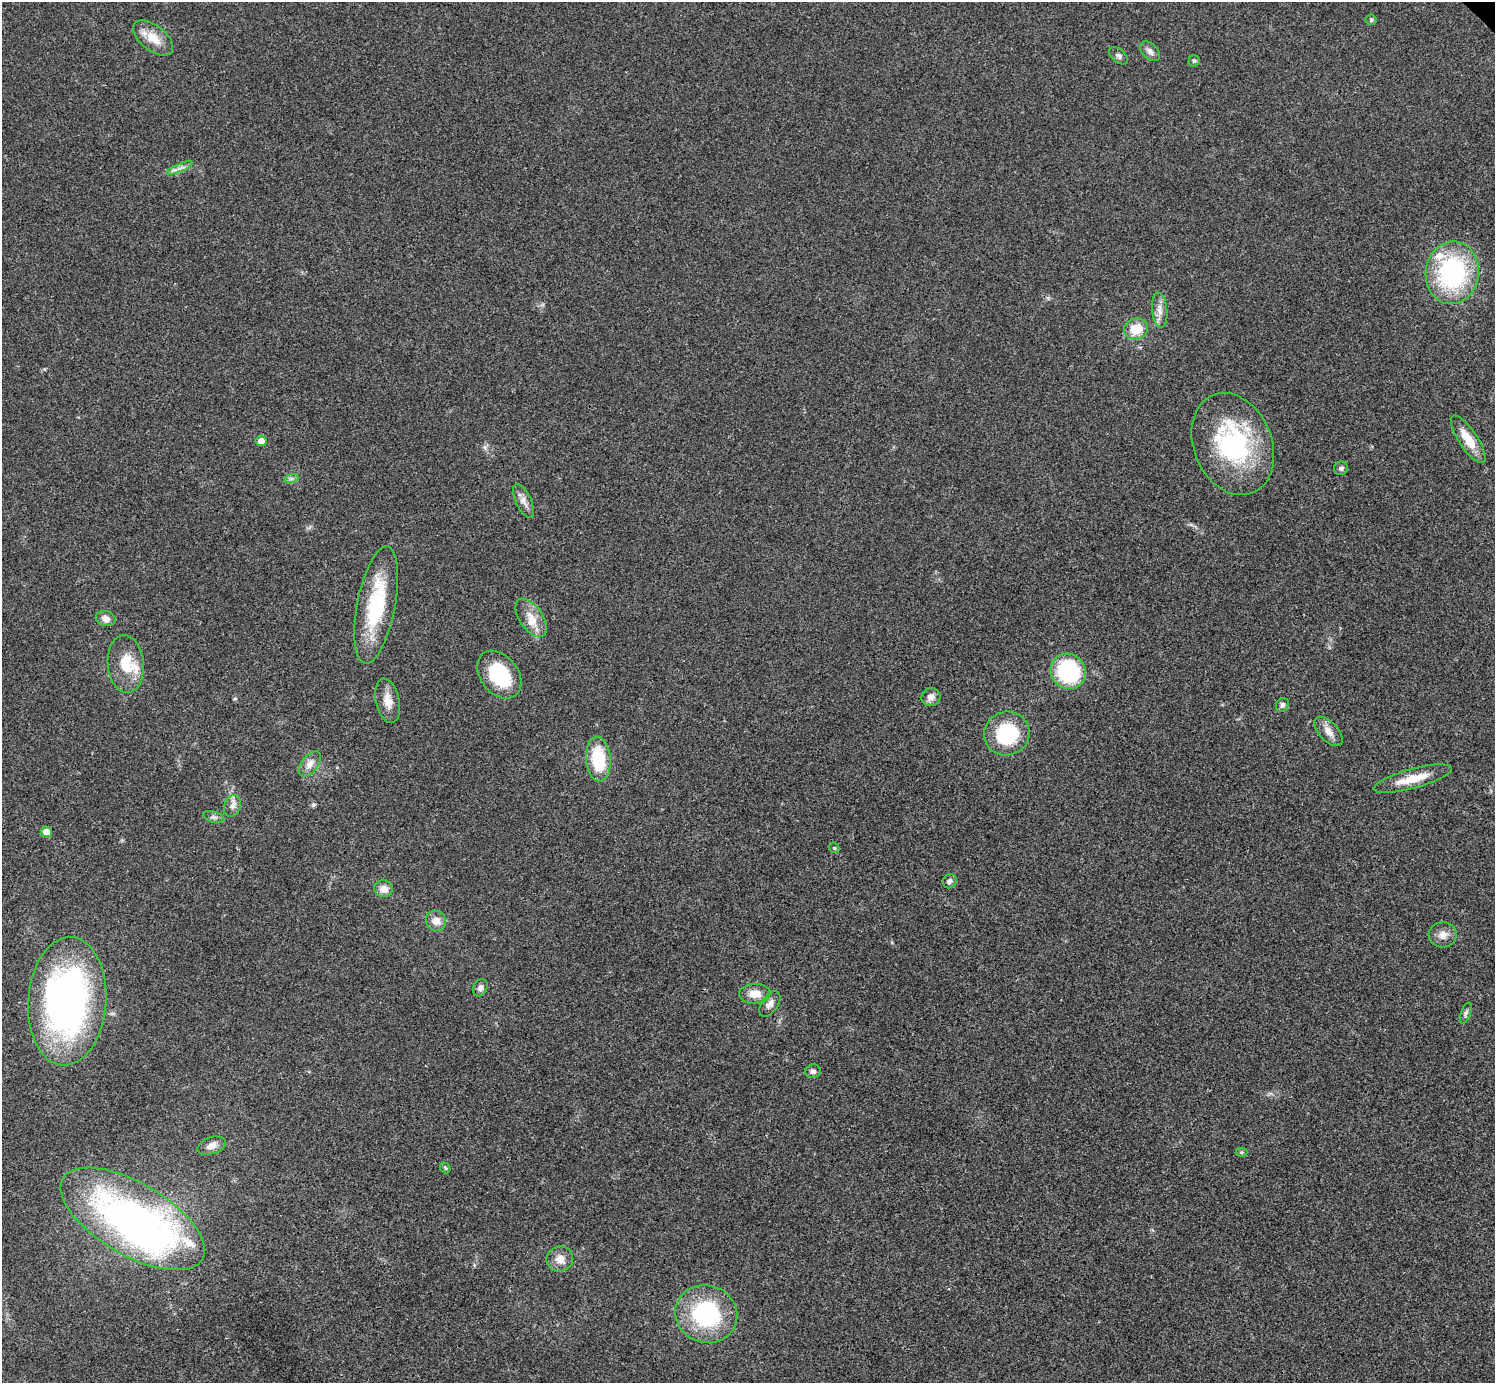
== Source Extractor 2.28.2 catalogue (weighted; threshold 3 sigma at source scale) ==
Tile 7 of 4 x 4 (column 3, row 2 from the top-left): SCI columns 2994-4486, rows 3063-4443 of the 5983 x 5983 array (HDU 1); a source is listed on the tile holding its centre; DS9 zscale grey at full resolution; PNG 1497 x 1385 px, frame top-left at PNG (2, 2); each listed source drawn as its Kron ellipse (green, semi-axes under 4 px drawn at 4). Shown black and unused: <1% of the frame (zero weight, under 3 of 4 exposures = <1% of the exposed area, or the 3 px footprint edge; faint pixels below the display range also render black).
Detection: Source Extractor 2.28.2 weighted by HDU 2 'WHT'; one run over the whole footprint, this tile lists its part. Background 0.0192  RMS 0.004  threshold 0.0179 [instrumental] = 3 sigma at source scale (4.5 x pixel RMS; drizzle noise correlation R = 1.50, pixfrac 1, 0.05/0.05 arcsec/px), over >= 5 px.
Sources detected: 54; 1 inside a brighter object's white glare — neither listed nor drawn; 4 inside a brighter listed object's ellipse — not listed separately; the other 49 listed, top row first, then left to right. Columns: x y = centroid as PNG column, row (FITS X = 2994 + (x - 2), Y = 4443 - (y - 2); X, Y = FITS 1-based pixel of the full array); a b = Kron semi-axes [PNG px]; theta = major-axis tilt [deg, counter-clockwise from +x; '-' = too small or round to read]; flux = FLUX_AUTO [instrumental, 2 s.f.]
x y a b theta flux
1371 20 5 5 - 0.58
153 38 23 12 -38 7.2
1150 51 12 7 -44 1.8
1118 56 11 6 -39 1.3
1194 61 5 5 - 0.67
180 168 13 4 23 1.8
1452 273 31 26 82 57
1160 310 18 7 -84 3.2
1136 329 12 10 20 9.1
1468 439 28 9 -56 8.4
261 441 5 5 - 3.2
1233 444 53 39 -68 51
1341 468 7 6 - 1.1
291 479 7 4 18 0.93
523 501 18 7 -65 2.8
376 605 60 19 79 32
106 618 10 7 -16 2.6
531 618 22 11 -56 5.9
126 664 29 18 -85 12
1068 671 18 17 - 34
499 675 26 18 -52 21
931 697 9 9 - 2.7
388 701 22 12 -78 5.4
1282 705 7 6 - 1.2
1328 731 18 9 -47 3.7
1007 733 23 22 - 26
598 759 22 12 -85 20
310 764 14 8 52 3
1413 779 40 9 15 9
232 806 11 8 69 2.1
214 817 11 5 -18 1.3
46 832 5 5 - 4.4
834 848 5 4 - 0.6
950 881 7 6 - 1.2
384 889 9 8 - 3.6
436 921 10 9 - 3.8
1443 935 14 12 1 3.4
480 988 9 7 66 1.7
755 994 15 10 2 4.8
67 1001 64 39 86 160
770 1004 14 8 56 2.5
1466 1013 11 5 69 1
813 1071 8 7 - 1.4
212 1146 15 8 18 3
1242 1152 6 4 1 0.63
445 1168 6 4 -47 0.54
133 1219 81 36 -30 190
560 1259 13 12 - 3.9
706 1314 31 28 -19 42